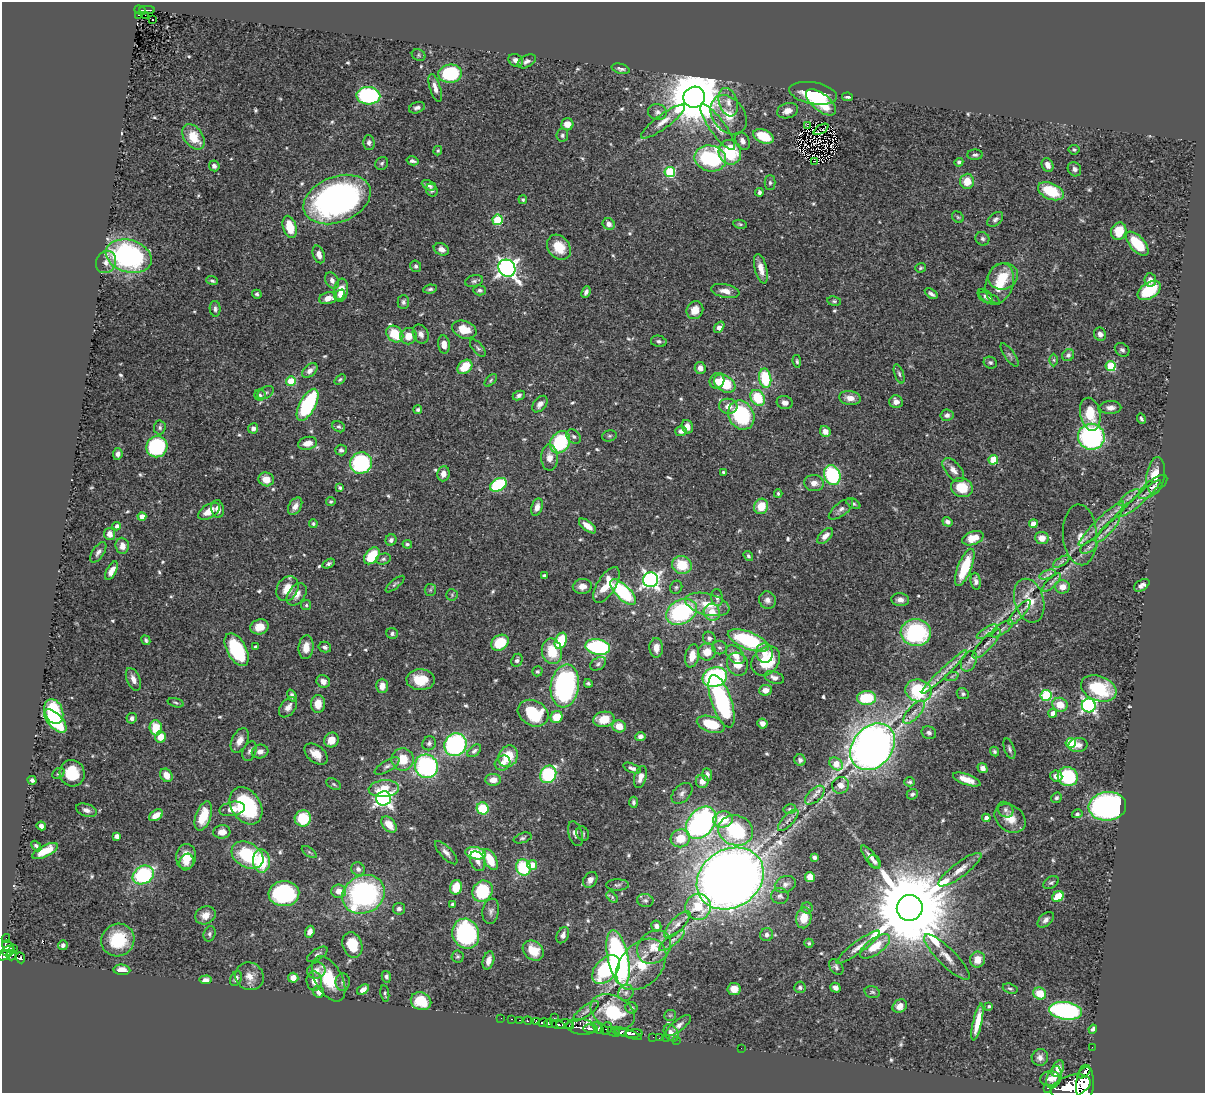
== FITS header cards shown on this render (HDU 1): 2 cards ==
NAXIS1  =                 1203
NAXIS2  =                 1091

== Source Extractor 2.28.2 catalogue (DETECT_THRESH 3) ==
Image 1203 x 1091 px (HDU 1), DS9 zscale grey, 1 PNG px = 1 image px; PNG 1207 x 1095 px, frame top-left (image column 1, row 1091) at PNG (2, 2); each listed source drawn as its Kron ellipse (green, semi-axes under 4 px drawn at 4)
Background 0.619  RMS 0.018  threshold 0.0528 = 3 sigma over >= 5 px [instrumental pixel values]
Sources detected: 608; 2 with non-positive FLUX_AUTO (blend fragments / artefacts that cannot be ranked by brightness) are neither listed nor drawn; of the other 606, the 500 brightest by FLUX_AUTO listed and drawn (106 fainter detections omitted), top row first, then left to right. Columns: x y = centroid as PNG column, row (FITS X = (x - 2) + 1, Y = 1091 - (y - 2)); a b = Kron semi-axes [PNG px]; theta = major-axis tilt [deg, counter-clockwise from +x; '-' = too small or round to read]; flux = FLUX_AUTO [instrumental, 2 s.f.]
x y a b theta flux
140 10 6 4 -20 60
147 10 8 2 0 59
139 15 3 2 - 7.9
145 15 3 2 - 2.2
153 20 3 2 - 2
419 55 7 5 -24 2.5
516 60 7 6 - 5.7
527 61 10 6 29 4.3
621 69 9 5 -15 3.6
450 74 12 9 5 100
435 88 14 5 -73 7.7
813 93 24 10 -10 55
368 96 12 8 -3 150
694 97 11 10 - 8900
848 97 5 3 - 2.7
728 102 14 9 -73 11
821 102 18 8 -38 39
417 108 8 5 19 3.9
787 111 11 7 16 8.3
657 112 9 8 - 4.6
729 115 22 16 -53 26
663 121 27 7 36 13
567 124 6 6 - 11
807 126 4 2 - 2.6
718 127 27 7 -54 13
821 129 8 2 32 2.7
562 135 6 6 - 3
764 136 11 6 -25 42
193 137 14 9 -54 29
742 141 9 6 -64 6.2
369 143 7 6 - 3.9
1074 150 5 5 - 2.1
438 151 5 4 - 1.9
730 152 12 11 - 73
975 155 8 5 0 3
710 158 16 13 -11 120
412 161 6 3 -14 3.1
815 161 3 2 - 2
959 162 4 4 - 2.5
382 163 7 6 - 2.5
1048 165 7 5 -62 7.2
214 166 5 5 - 4.6
1074 169 7 6 - 4
670 172 5 5 - 96
967 181 7 7 - 18
770 183 7 5 -90 2.6
429 185 7 4 -27 4.7
432 190 6 5 - 2.9
1051 191 14 8 -24 45
759 192 4 3 - 2.9
337 199 35 23 21 430
523 200 4 4 - 2.1
958 217 6 5 - 2
995 219 9 6 41 3.6
498 220 5 5 - 65
609 224 6 5 - 6.5
740 224 7 4 -10 1.9
290 227 11 6 -74 28
1119 231 9 7 71 28
982 239 7 6 - 3.1
1137 244 15 7 -48 41
559 247 13 10 -51 25
441 249 8 6 -24 6.2
319 254 9 6 -72 8.4
129 256 23 16 -16 250
106 262 11 9 63 8.1
416 266 6 5 - 3.2
507 268 9 8 - 600
920 268 5 4 - 1.9
761 269 15 6 -75 10
1003 276 15 13 17 28
332 280 9 6 -59 5.3
1150 280 6 6 - 5.3
212 281 6 4 -20 2.4
474 281 9 5 15 3
1000 283 20 13 75 29
430 289 7 4 8 2.4
341 290 11 7 82 15
480 290 6 5 - 2.5
1149 290 13 8 35 57
725 291 14 6 -12 9.6
586 292 6 4 67 4
257 294 5 4 - 2.4
931 294 7 4 -34 3.5
340 295 6 4 47 4.8
985 296 8 6 -44 3.3
328 298 9 5 13 10
990 298 11 5 -26 3.9
834 301 7 4 -9 2.1
403 302 7 5 90 3.3
215 309 8 5 -87 3.4
695 310 9 8 - 15
719 327 6 4 54 8.7
464 330 12 8 -18 21
395 334 9 7 -44 37
421 334 10 7 -64 6.4
1100 334 7 6 - 5.4
408 336 8 8 - 16
659 341 8 5 -13 2.9
444 344 9 6 -82 10
478 348 10 5 -50 2.9
1122 350 8 6 -38 3.6
1009 355 14 5 -55 3.7
1068 355 6 5 - 3.5
1054 360 6 4 -89 1.9
797 361 6 4 -83 2
990 363 7 5 -27 2.5
1111 366 5 5 - 66
465 367 8 6 42 28
700 368 6 5 - 8
310 370 9 5 41 6.7
899 374 10 4 -71 2.8
765 378 10 6 -80 59
340 379 6 4 38 2.3
491 380 7 4 46 2
291 381 5 5 - 40
717 381 8 7 - 6.4
725 384 11 8 -33 49
266 393 9 5 29 3.2
260 395 5 5 - 2.4
519 395 6 4 25 3
758 398 8 6 -56 46
850 398 11 7 -8 10
896 402 6 6 - 7.7
785 403 8 6 -16 6.5
540 404 9 6 51 6.4
307 405 18 8 62 120
728 406 9 7 -9 9.5
1110 408 11 6 2 7.1
418 410 4 4 - 2.5
1090 414 16 10 -78 30
741 415 15 12 -61 110
947 415 6 5 - 4.6
1141 419 5 4 - 2.6
160 427 7 6 - 2.7
339 427 7 5 -31 2.6
687 427 7 5 -74 8.3
253 428 5 5 - 5
681 431 5 5 - 5.6
825 431 6 5 - 7.1
574 436 8 6 -43 3.7
609 436 7 5 15 2.4
1091 437 13 13 - 220
560 442 12 9 57 83
308 443 10 6 12 9.8
157 447 11 10 - 110
341 450 6 5 - 3.3
118 454 6 5 - 4.5
549 457 13 8 -88 10
993 460 5 5 - 37
361 463 11 10 - 150
953 470 14 7 -50 8.8
724 472 3 3 - 1.9
443 474 8 6 83 8.5
832 475 10 8 -67 100
1156 476 19 9 82 26
266 479 8 7 - 15
814 483 10 8 -5 7.9
498 485 9 6 31 93
1153 487 17 7 37 5.7
340 488 4 3 - 2.2
962 488 11 9 -19 31
778 494 4 3 - 1.9
1129 497 12 4 35 3.6
1140 498 26 5 42 7.9
331 502 5 4 - 1.8
853 503 8 4 -32 2.2
295 506 9 6 59 7.3
761 506 8 7 - 24
537 507 9 5 72 7.8
218 509 9 6 -80 8.3
841 509 14 6 38 5.4
209 511 12 6 31 15
142 516 4 4 - 10
947 522 5 4 - 4
313 524 5 4 - 1.8
1033 524 4 4 - 16
1101 524 31 6 44 12
117 526 4 4 - 4.3
588 526 10 5 -38 11
1108 529 17 4 47 5.8
109 534 6 5 - 9.2
1080 535 30 17 -86 17
825 536 10 5 45 8.3
973 538 11 6 18 20
1042 538 7 6 - 13
391 540 6 5 - 3.8
407 544 5 4 - 2.1
122 546 8 6 -84 9.5
1089 547 10 5 30 3.7
98 552 11 6 56 5.2
372 556 10 6 50 43
748 556 5 4 - 2
383 559 7 5 13 2.7
1061 562 9 4 30 2.5
328 564 6 4 29 2.5
682 565 10 9 - 34
965 567 20 7 69 50
112 571 10 5 61 9.5
1047 575 8 4 19 3.1
544 576 4 3 - 3.7
651 580 7 7 - 450
976 581 8 5 -82 4.5
1052 583 12 4 45 4.3
395 584 12 4 40 2.5
607 585 20 9 58 26
1142 585 8 5 33 5.1
582 586 9 7 8 8.8
676 587 7 6 - 2.3
1062 587 7 6 - 9.8
287 589 13 10 60 17
430 590 6 5 - 1.9
623 592 17 7 -45 95
297 594 12 8 53 10
452 595 6 5 - 2.2
717 597 8 6 -82 5
767 600 9 8 - 5.7
900 600 9 6 -5 7.6
1029 601 22 14 -74 25
707 604 22 10 -14 24
306 605 5 5 - 2
681 612 16 12 30 150
712 612 8 8 - 18
1019 612 16 5 49 6.3
260 627 9 7 16 14
1002 629 13 5 36 4.6
987 632 11 4 31 3.6
392 633 6 5 - 3.3
916 633 15 13 -3 130
709 638 7 6 - 4.2
146 640 5 3 - 2.2
748 640 22 8 -21 110
561 641 8 5 67 48
500 643 9 7 34 41
987 644 19 6 46 7.3
256 647 4 3 - 4.1
306 647 12 7 85 14
325 647 6 5 - 3.4
598 647 12 7 -10 160
656 648 10 6 -89 11
719 648 7 7 - 3.3
237 650 18 9 -62 91
552 651 13 10 -77 34
707 652 9 8 - 19
764 653 9 8 - 10
735 655 11 7 -46 14
692 656 12 7 79 17
517 660 7 5 65 3.4
766 661 16 12 49 54
969 661 11 7 65 5.6
598 664 9 6 34 3.4
737 664 12 10 -63 17
537 671 5 5 - 2
944 672 31 4 44 12
952 676 7 4 19 2.1
715 677 12 9 18 160
774 678 10 6 -17 5.8
133 679 12 6 -67 8.9
420 680 14 10 -1 29
323 681 7 6 - 6.4
588 683 4 3 - 2.1
382 686 7 6 - 11
565 686 21 14 81 240
1099 688 18 12 -21 54
765 690 6 5 - 8.9
918 691 13 11 -15 110
963 694 6 5 - 2.7
1046 695 5 5 - 91
292 696 6 4 -68 4.3
866 698 9 7 3 60
722 701 27 10 -71 180
176 703 8 4 -15 1.9
318 704 9 7 87 16
1060 705 8 7 - 19
1089 705 7 7 - 290
288 707 11 7 53 8.1
54 712 13 9 -70 85
914 712 14 6 48 7.2
533 713 16 12 -29 61
1053 713 4 4 - 10
557 717 6 6 - 24
132 718 5 5 - 4.2
604 719 10 7 9 26
55 721 14 7 -47 77
762 723 5 4 - 6.2
711 724 14 8 -18 45
619 726 7 6 - 16
156 728 7 6 - 30
929 733 7 6 - 4.1
640 736 5 4 - 4.7
160 737 5 5 - 16
240 740 13 8 64 9.9
331 740 8 7 - 15
429 743 7 6 - 3.2
1071 743 5 5 - 66
455 745 12 10 50 180
1078 745 9 7 10 7.6
873 747 25 20 51 1000
1009 749 11 5 -70 3.2
250 751 10 6 68 4.7
474 751 8 5 41 3.5
994 751 5 4 - 2.2
260 752 8 7 - 7
316 754 13 8 -40 14
508 756 11 9 62 33
403 759 11 11 - 26
800 760 6 5 - 4.1
503 763 8 7 - 8
836 764 7 5 -44 20
387 766 14 5 31 4.4
426 766 12 11 - 180
632 768 9 4 -22 4.1
982 768 5 4 - 6.8
58 773 6 5 - 2
72 773 13 12 - 30
548 774 9 7 58 100
707 774 6 5 - 4
166 775 7 5 -58 12
1056 776 6 5 - 6.7
640 777 11 6 73 9.2
1068 777 10 9 - 81
32 780 4 4 - 3.1
493 780 8 6 2 10
967 780 14 5 -20 13
702 781 6 6 - 10
909 782 5 4 - 2.2
334 784 8 5 -28 2.2
841 785 8 8 - 9.4
384 789 15 8 5 23
682 793 12 8 46 5.8
912 794 6 5 - 3
815 795 12 6 42 5.8
384 798 7 7 - 400
1057 798 6 5 - 2.6
633 802 5 4 - 3.1
246 806 20 14 -57 110
1107 806 19 14 6 330
483 808 6 6 - 45
232 809 13 7 11 12
790 809 6 5 - 2
86 810 11 6 -19 5.6
1005 810 8 7 - 3.5
1077 814 5 4 - 2.6
156 815 8 5 33 13
203 816 15 7 71 32
303 818 8 8 - 46
986 818 4 4 - 8.5
1010 818 17 13 -36 19
723 819 10 8 10 28
788 820 14 5 47 4.1
701 823 18 13 50 310
389 824 9 6 -49 17
41 826 5 4 - 5.7
736 830 18 15 -17 100
222 832 8 6 4 9.6
575 834 13 6 -72 5.3
583 834 7 6 - 2.6
117 836 4 4 - 6.7
522 838 9 5 18 2.8
680 838 10 9 - 26
36 846 6 3 -47 3
45 851 14 6 26 21
309 852 8 4 -35 2.2
446 853 15 6 -46 6.2
476 853 10 6 -12 51
247 855 17 12 -31 86
186 857 13 10 81 19
814 857 4 4 - 3.2
871 857 14 5 -52 6.8
490 860 11 6 -62 27
261 861 12 8 -85 51
478 861 10 7 -68 6.9
187 862 8 7 - 8.5
874 862 7 6 - 3.4
532 865 5 5 - 15
523 867 8 7 - 55
358 869 7 6 - 4.4
960 870 26 7 37 15
143 875 11 8 31 120
810 877 5 5 - 17
730 878 35 29 34 2100
590 880 8 6 55 6.8
1051 883 8 5 29 2.8
785 884 11 8 22 6.4
617 885 11 5 1 3.1
456 887 7 6 - 24
339 891 7 7 - 12
482 891 11 9 53 70
284 894 15 12 3 160
364 894 22 18 28 240
780 896 9 8 - 3.8
1058 896 6 5 - 31
612 897 7 4 -47 1.8
645 900 8 6 -9 3.6
452 904 4 3 - 2.2
698 907 13 13 - 32
807 908 5 5 - 2
910 908 13 13 - 26000
399 909 6 6 - 3.2
491 911 13 8 80 5.5
205 915 10 8 27 11
804 918 10 7 81 19
1046 920 9 6 43 4.9
677 925 17 7 46 8.7
656 926 6 5 - 4.5
310 932 6 4 70 8.5
209 934 8 6 74 2.9
466 934 15 13 -68 180
563 935 8 6 64 5.3
767 935 6 6 - 4.9
6 938 4 3 - 8.6
118 940 17 16 - 55
672 941 15 5 37 5.3
809 943 4 4 - 1.8
63 945 5 4 - 3.1
352 945 13 9 -73 33
8 946 6 5 - 120
875 946 17 8 35 27
654 947 18 15 42 23
858 947 26 6 36 10
14 949 3 3 - 17
8 951 6 5 - 170
533 951 11 9 -39 20
317 954 11 5 32 4.2
5 955 7 4 30 210
11 955 5 5 - 160
458 956 6 6 - 2.3
947 957 31 8 -45 17
20 958 6 4 -67 100
618 958 28 10 -78 320
488 960 9 5 74 8.1
978 960 8 7 - 14
641 964 29 20 48 50
836 967 9 6 -53 3.9
122 970 8 5 -4 11
316 970 9 8 - 8.7
606 970 17 10 46 110
249 976 14 13 - 14
386 977 6 4 -76 3.3
293 978 5 5 - 13
236 979 8 5 67 4.3
329 979 25 13 -61 44
206 980 6 4 4 4.9
314 981 9 7 -84 10
343 982 9 7 -87 4.1
800 987 6 5 - 3.4
835 988 5 4 - 4.9
734 989 6 6 - 13
1010 989 7 5 -19 2.2
363 990 6 4 36 8.2
319 992 6 5 - 6.3
872 992 8 5 -16 2.3
626 993 8 7 - 4.4
385 994 8 4 -80 1.9
1040 994 7 6 - 24
421 1001 10 8 -23 32
900 1006 7 6 - 7
989 1006 4 3 - 2.1
631 1008 6 5 - 3
586 1011 15 5 36 4.9
1066 1011 16 8 -7 220
613 1012 23 16 -26 69
670 1015 6 5 - 2
501 1018 2 2 - 3.3
554 1018 2 2 - 5.9
512 1019 3 2 - 12
520 1020 3 2 - 30
528 1020 4 3 - 43
536 1021 4 3 - 120
977 1022 19 4 78 20
543 1023 5 3 - 210
548 1023 4 3 - 220
558 1024 7 3 -16 310
565 1024 8 5 0 510
678 1025 15 5 38 7
570 1026 4 3 - 170
581 1027 15 7 -6 500
599 1028 7 4 -51 180
606 1028 6 5 - 72
591 1029 7 3 -4 130
1093 1029 4 4 - 2.7
613 1032 6 3 -29 120
620 1032 6 4 -2 200
627 1033 15 4 -19 260
671 1033 9 6 -55 7.4
634 1034 9 4 6 200
653 1037 2 2 - 6.2
659 1038 2 2 - 4.2
666 1038 2 2 - 4.6
677 1040 2 2 - 9.2
1092 1047 2 2 - 3.9
741 1048 2 2 - 130
1040 1057 8 8 - 5.9
1058 1069 9 5 64 10
1084 1073 7 2 39 120
1054 1077 11 7 68 7.7
1050 1079 10 7 5 6.5
1085 1084 19 8 87 1800
1071 1086 20 11 18 2300
1048 1088 3 2 - 16
At the frame edge (FLAGS 8, measured only in part): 1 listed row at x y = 1085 1084
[106 fainter detections neither listed nor drawn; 2 non-positive-flux detections neither listed nor drawn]